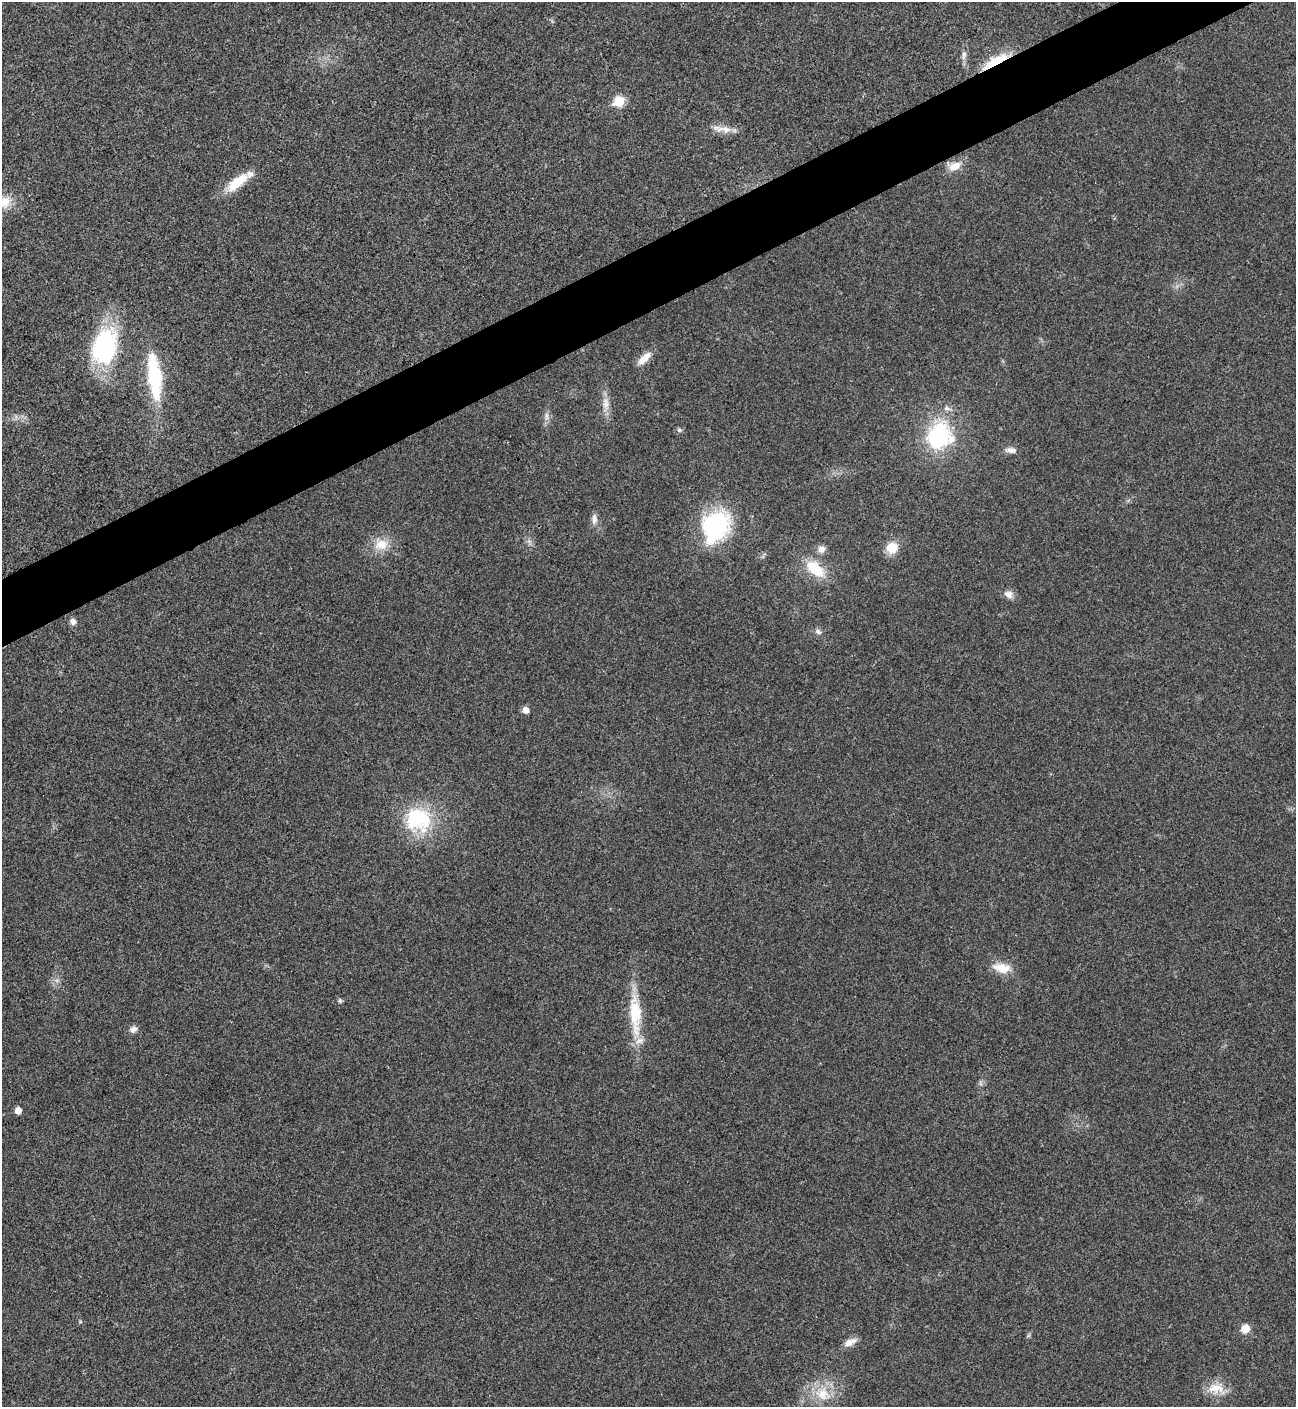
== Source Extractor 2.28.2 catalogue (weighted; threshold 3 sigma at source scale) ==
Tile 10 of 4 x 4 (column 2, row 3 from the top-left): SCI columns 1582-2875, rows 1414-2818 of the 5627 x 5637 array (HDU 1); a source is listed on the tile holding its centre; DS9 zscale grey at full resolution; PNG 1298 x 1409 px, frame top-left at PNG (2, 2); no overlay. Shown black and unused: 4% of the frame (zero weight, under 3 of 4 exposures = <1% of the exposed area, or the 3 px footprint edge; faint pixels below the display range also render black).
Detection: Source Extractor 2.28.2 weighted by HDU 2 'WHT'; one run over the whole footprint, this tile lists its part. Background 0.02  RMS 0.0055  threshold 0.0248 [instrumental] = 3 sigma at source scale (4.5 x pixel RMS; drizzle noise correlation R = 1.50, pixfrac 1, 0.05/0.05 arcsec/px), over >= 5 px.
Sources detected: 44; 2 too faint to see at this stretch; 1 inside a brighter object's white glare — not listed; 2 inside a brighter listed object's ellipse — not listed separately; the other 39 listed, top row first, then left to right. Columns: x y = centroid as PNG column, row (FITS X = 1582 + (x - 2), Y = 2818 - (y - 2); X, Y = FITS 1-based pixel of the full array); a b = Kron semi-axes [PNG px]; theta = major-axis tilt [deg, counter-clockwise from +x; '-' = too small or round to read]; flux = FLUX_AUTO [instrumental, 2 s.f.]
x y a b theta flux
964 55 15 7 83 2.8
996 61 34 8 29 19
619 101 6 6 - 30
726 129 15 11 -10 5.9
954 166 20 13 10 6.9
237 182 33 11 39 16
5 202 22 15 53 11
104 347 42 28 72 68
644 358 21 8 43 6.1
154 375 44 16 -82 46
606 403 20 10 -85 6.2
947 408 10 7 -16 2.4
546 416 13 6 -86 2.7
679 430 7 6 - 1.2
939 435 25 23 68 61
1011 450 15 7 -5 3.1
594 519 14 7 -88 3.3
716 525 32 25 59 74
381 544 20 17 -2 11
892 548 12 11 - 10
821 549 10 8 41 3.5
815 569 29 15 -39 17
1009 594 12 9 -22 3.6
73 621 8 7 - 2.6
818 632 9 7 -24 2
525 710 5 5 - 5.4
418 819 38 34 -17 43
1002 968 23 11 -10 10
57 980 7 4 18 1.4
340 1001 6 6 - 1
635 1014 59 15 -86 27
133 1029 10 8 22 2.8
18 1110 5 5 - 6.6
80 1322 6 4 18 0.62
1245 1328 10 10 - 5.6
1028 1335 7 4 45 0.91
850 1342 19 8 26 4.7
1216 1388 25 15 -3 11
823 1394 25 19 -30 17
Overlapping masked pixels (flux is a lower limit): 1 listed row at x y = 996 61
Isophote crosses this tile's border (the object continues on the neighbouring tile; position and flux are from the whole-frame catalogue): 1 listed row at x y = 5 202